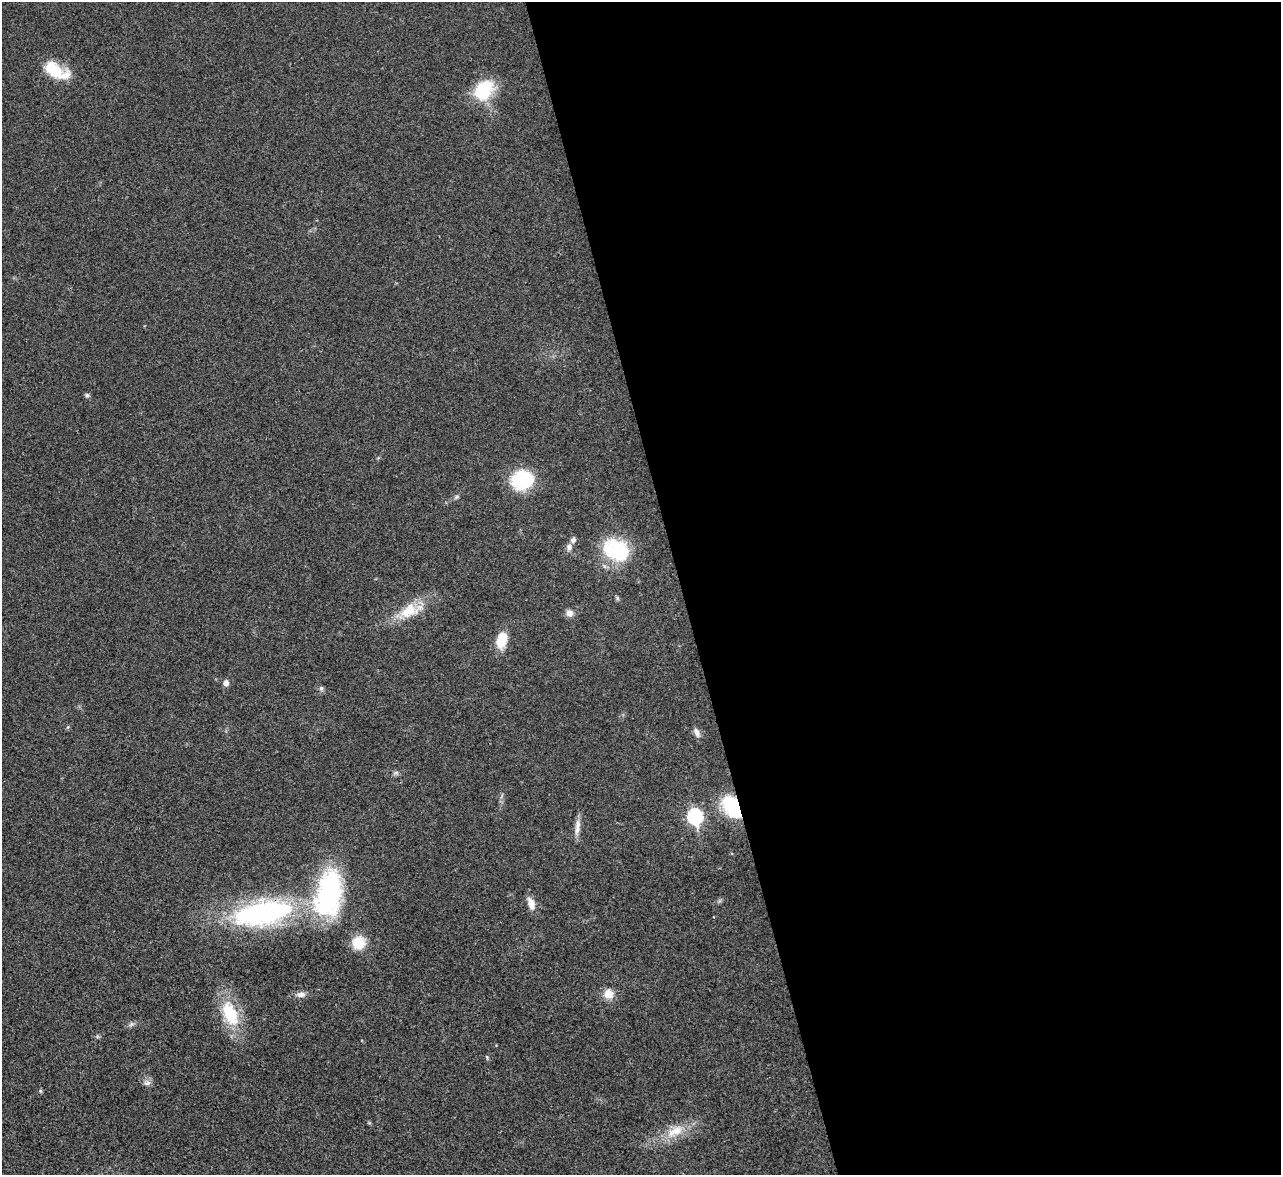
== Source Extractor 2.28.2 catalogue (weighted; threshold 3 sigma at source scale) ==
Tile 8 of 4 x 4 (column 4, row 2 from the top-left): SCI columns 3840-5118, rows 2610-3782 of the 5119 x 5100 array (HDU 1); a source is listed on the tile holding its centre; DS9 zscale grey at full resolution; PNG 1283 x 1177 px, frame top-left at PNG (2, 2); no overlay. Shown black and unused: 47% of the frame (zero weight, under 3 of 4 exposures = <1% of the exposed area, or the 3 px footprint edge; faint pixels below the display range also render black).
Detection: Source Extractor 2.28.2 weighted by HDU 2 'WHT'; one run over the whole footprint, this tile lists its part. Background 0.0221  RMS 0.0044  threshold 0.0197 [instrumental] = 3 sigma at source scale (4.5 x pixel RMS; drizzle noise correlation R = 1.50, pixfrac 1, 0.05/0.05 arcsec/px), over >= 5 px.
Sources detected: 30; all 30 listed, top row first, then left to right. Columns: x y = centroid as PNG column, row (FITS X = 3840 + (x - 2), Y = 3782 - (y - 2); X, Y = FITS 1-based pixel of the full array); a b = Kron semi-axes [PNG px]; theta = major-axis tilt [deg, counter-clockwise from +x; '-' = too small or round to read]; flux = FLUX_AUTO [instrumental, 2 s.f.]
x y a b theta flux
55 70 29 13 -28 15
484 90 26 19 54 19
87 395 6 5 - 0.77
522 480 22 18 5 26
456 497 7 4 45 0.78
573 540 7 7 - 1.4
569 547 8 7 - 1.8
616 550 34 25 -25 25
617 598 6 4 -89 0.66
409 611 29 18 24 12
569 613 9 8 - 2.3
502 640 19 10 72 9.6
226 683 6 5 - 2.4
321 688 7 5 69 0.9
68 727 6 3 70 0.52
697 732 13 6 -63 2.1
396 773 7 4 1 0.84
732 807 24 15 -55 25
695 817 8 7 - 68
578 825 16 7 88 3
329 893 55 28 80 62
531 904 17 8 -73 4
263 913 65 25 10 89
359 943 13 13 - 10
301 994 11 7 2 2.3
609 994 11 11 - 5
230 1014 31 16 -67 21
131 1024 7 6 - 1.1
147 1083 10 7 8 1.6
675 1131 27 12 26 9.5
Overlapping masked pixels (flux is a lower limit): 2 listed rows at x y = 732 807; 263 913